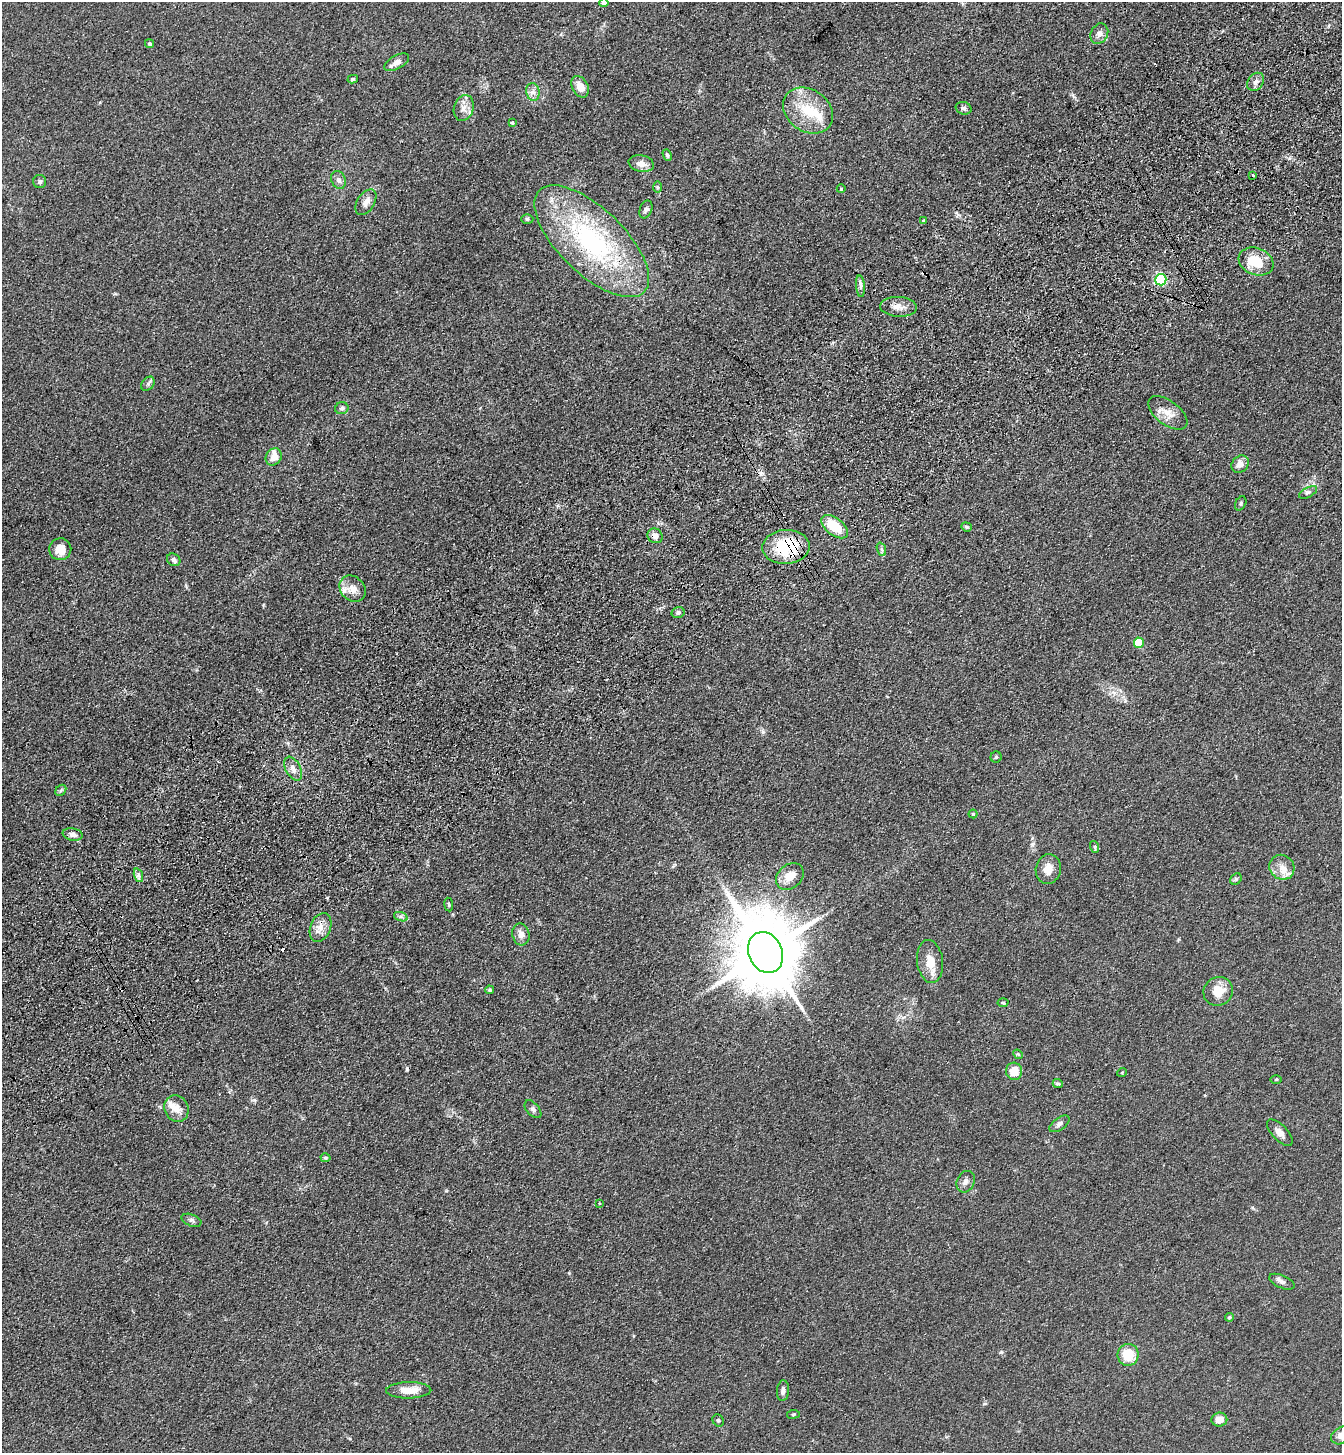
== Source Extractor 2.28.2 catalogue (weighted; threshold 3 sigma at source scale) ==
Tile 10 of 4 x 4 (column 2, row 3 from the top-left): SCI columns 1573-2912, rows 1557-3007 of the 5960 x 6015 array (HDU 1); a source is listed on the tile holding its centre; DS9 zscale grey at full resolution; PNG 1344 x 1455 px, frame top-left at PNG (2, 2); each listed source drawn as its Kron ellipse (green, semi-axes under 4 px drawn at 4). Shown black and unused: <1% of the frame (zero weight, under 3 of 4 exposures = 6% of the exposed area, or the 3 px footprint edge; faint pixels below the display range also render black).
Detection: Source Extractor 2.28.2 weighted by HDU 2 'WHT'; one run over the whole footprint, this tile lists its part. Background 0.0854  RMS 0.0083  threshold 0.0375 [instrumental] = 3 sigma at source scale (4.5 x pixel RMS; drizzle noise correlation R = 1.50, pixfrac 1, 0.05/0.05 arcsec/px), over >= 5 px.
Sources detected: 97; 3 cosmic-ray / hot-pixel residue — neither listed nor drawn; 7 inside a brighter listed object's ellipse — not listed separately; the other 87 listed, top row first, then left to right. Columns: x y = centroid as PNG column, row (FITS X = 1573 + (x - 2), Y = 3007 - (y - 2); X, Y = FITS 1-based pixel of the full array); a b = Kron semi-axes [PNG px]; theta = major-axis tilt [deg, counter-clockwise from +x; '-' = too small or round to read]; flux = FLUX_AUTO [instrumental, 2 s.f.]
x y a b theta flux
604 3 4 4 - 4.6
1099 34 11 8 62 4.1
149 43 5 4 - 1.5
397 62 14 6 30 5.6
353 79 5 4 - 1.1
1256 82 10 7 55 4
580 87 11 8 -62 9.5
533 92 9 6 -78 3.6
464 108 13 10 73 6.1
964 108 8 6 -16 2.3
808 110 27 21 -36 29
512 123 4 4 - 1.1
667 155 6 4 -62 1.5
641 164 13 8 -12 6.1
1253 175 3 2 - 0.95
339 180 9 7 -66 3.6
40 181 6 6 - 1.9
658 187 6 4 -88 1.2
841 189 4 3 - 0.57
366 202 14 8 58 5.4
646 209 9 6 71 2.2
527 219 6 5 - 1.4
924 220 3 3 - 0.97
592 241 73 32 -44 140
1256 262 18 13 -20 23
1161 280 5 5 - 110
860 286 11 4 -86 2.5
898 307 18 10 -3 7.1
148 384 8 5 50 1.9
342 408 7 6 - 1.8
1168 413 23 12 -37 10
274 457 9 7 56 7.8
1240 464 9 7 44 6.2
1308 492 10 5 27 2.1
1241 503 7 5 61 1.5
835 527 16 8 -37 25
966 527 5 4 - 1.2
655 536 8 7 - 6.5
786 547 24 17 4 57
60 549 11 11 - 11
881 549 7 4 -70 1.6
174 560 7 6 - 2.8
353 589 14 11 -45 9.6
678 613 6 5 - 2.1
1139 643 5 5 - 30
996 757 5 5 - 1.4
293 769 13 7 -62 5
61 790 6 4 47 1.6
973 814 4 4 - 1.1
73 835 10 6 -11 3.2
1095 847 6 3 -72 1.1
1282 867 13 12 - 8.9
1048 869 15 12 76 9.5
138 875 7 4 -71 2.2
790 876 15 11 42 11
1236 879 6 5 - 1.3
449 905 7 4 -83 1.1
401 917 7 4 -19 1.9
320 927 15 10 68 8
521 934 11 8 -77 5.2
766 952 21 16 -67 8500
930 961 21 13 -82 13
490 990 4 4 - 1.6
1218 991 15 14 - 15
1003 1003 5 3 - 0.87
1018 1054 5 4 - 1
1014 1071 8 8 - 12
1122 1072 5 3 - 0.63
1276 1079 6 4 1 0.86
1058 1083 5 4 - 1.3
176 1109 14 12 -64 8.2
533 1109 10 6 -48 2.4
1059 1124 11 6 35 3
1280 1133 17 7 -47 5.5
325 1158 5 4 - 1.3
966 1182 11 8 63 4
600 1203 3 3 - 1.8
191 1220 10 6 -20 2.3
1282 1282 13 6 -24 3.4
1229 1317 4 3 - 1.2
1128 1355 11 10 - 18
409 1390 23 8 1 13
783 1391 10 6 85 3.3
793 1414 6 3 8 0.9
718 1420 6 5 - 1.4
1219 1420 8 7 - 7.2
1341 1436 10 8 33 6.2
Overlapping masked pixels (flux is a lower limit): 3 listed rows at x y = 1161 280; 655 536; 786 547
Isophote crosses this tile's border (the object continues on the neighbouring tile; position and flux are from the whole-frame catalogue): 2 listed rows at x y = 604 3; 1341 1436